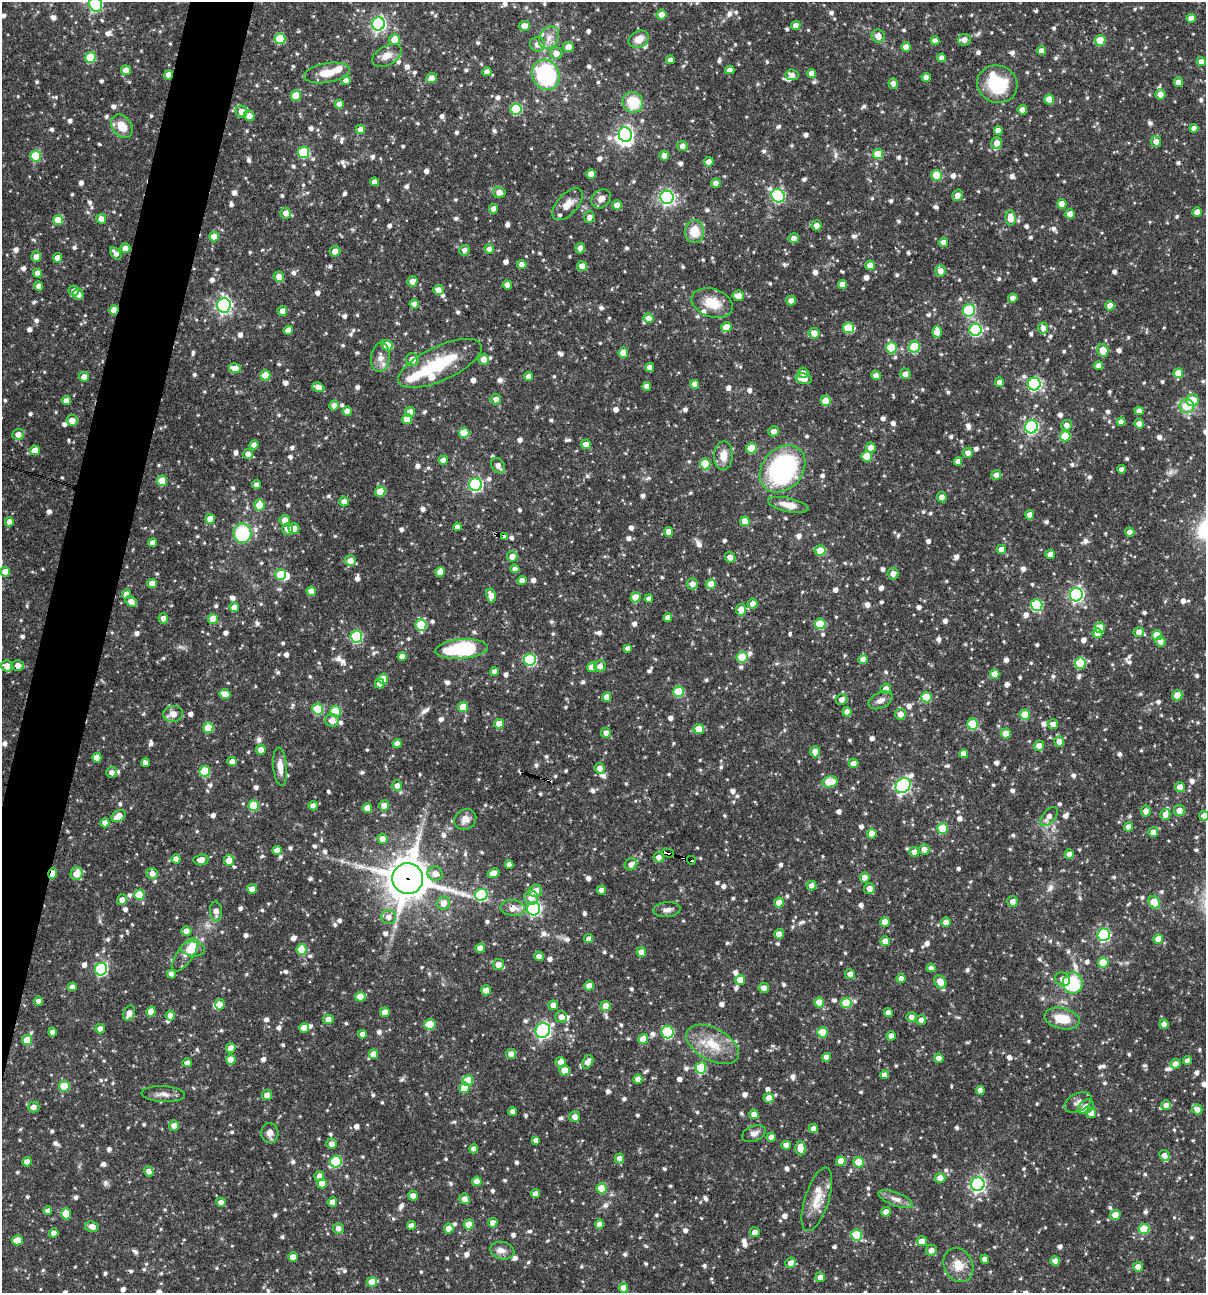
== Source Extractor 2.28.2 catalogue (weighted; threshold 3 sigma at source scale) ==
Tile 7 of 4 x 4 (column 3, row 2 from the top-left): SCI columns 2657-3860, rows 2585-3875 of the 5188 x 5168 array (HDU 1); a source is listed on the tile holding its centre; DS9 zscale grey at full resolution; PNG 1208 x 1295 px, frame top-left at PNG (2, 2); each listed source drawn as its Kron ellipse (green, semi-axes under 4 px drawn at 4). Shown black and unused: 4% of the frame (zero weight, under 3 of 4 exposures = <1% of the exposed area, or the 3 px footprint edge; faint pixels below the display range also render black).
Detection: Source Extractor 2.28.2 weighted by HDU 2 'WHT'; one run over the whole footprint, this tile lists its part. Background 0.0706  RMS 0.0035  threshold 0.0158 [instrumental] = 3 sigma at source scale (4.5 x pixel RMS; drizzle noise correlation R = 1.50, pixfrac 1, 0.05/0.05 arcsec/px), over >= 5 px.
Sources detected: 1232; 1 too faint to see at this stretch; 3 inside a brighter object's white glare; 6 cosmic-ray / hot-pixel residue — neither listed nor drawn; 22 inside a brighter listed object's ellipse — not listed separately; of the other 1200, all 500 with FLUX_AUTO >= 1.81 (the completeness limit of this list) listed and drawn (700 fainter detections not listed), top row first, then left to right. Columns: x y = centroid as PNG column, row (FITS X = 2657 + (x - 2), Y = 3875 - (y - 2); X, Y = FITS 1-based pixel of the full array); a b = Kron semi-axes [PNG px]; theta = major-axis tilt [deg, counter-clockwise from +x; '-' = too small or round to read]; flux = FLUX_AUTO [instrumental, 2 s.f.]
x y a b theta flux
96 4 7 6 - 44
662 15 5 5 - 3.5
1191 18 4 4 - 3.1
378 24 6 6 - 86
524 26 5 5 - 3.1
796 26 4 4 - 2.6
878 36 7 6 - 2.9
549 38 12 9 58 3.1
280 39 5 5 - 15
639 39 11 8 28 4.1
395 40 5 5 - 4.5
964 40 6 6 - 2.7
1100 40 5 5 - 10
935 41 4 4 - 2.5
538 44 7 7 - 2.6
569 47 5 5 - 3.6
906 47 4 4 - 2.9
1042 51 4 4 - 2.2
556 53 6 6 - 3.1
387 55 16 9 29 3.6
90 57 5 5 - 15
941 58 4 4 - 2.2
671 60 4 4 - 2
1201 62 4 4 - 2.7
126 70 5 4 - 2.9
730 70 4 4 - 2.2
487 72 4 4 - 2.4
327 73 23 9 10 6
812 73 4 4 - 3.1
168 75 5 4 - 2.3
546 75 15 13 -65 39
792 75 6 5 - 1.8
926 77 4 4 - 2.5
431 78 5 5 - 2.8
346 81 5 4 - 2.3
1178 82 5 4 - 2.1
893 83 5 4 - 2.2
997 84 20 18 -18 18
1160 94 5 5 - 2.4
296 96 5 5 - 8.9
1049 99 5 5 - 6.5
633 102 11 10 - 12
339 104 4 4 - 2.2
516 109 5 5 - 22
1022 110 5 4 - 2.1
241 112 6 5 - 3.6
249 116 5 5 - 3.1
122 126 13 9 -53 5.8
1194 128 4 4 - 2.3
360 129 5 4 - 3.2
998 130 4 4 - 2.3
625 135 7 6 - 120
1156 142 5 5 - 2.5
997 143 6 5 - 2.8
682 146 5 5 - 2.1
304 152 5 5 - 24
878 154 5 5 - 7.3
36 156 5 5 - 19
664 156 5 5 - 2.7
709 162 5 4 - 2.3
591 174 4 4 - 3.5
937 175 5 5 - 11
374 182 4 4 - 2
716 183 5 4 - 2
499 192 6 5 - 2.6
958 195 6 5 - 2.5
778 196 7 6 - 48
667 197 6 6 - 91
601 199 10 8 42 2.5
568 204 19 10 47 4.3
1062 204 5 4 - 3.7
617 205 5 4 - 3.5
494 209 4 4 - 2.9
1197 212 5 4 - 2.8
286 213 5 5 - 2.6
1070 214 5 4 - 3.5
589 217 6 5 - 2
1011 218 7 5 -85 4.5
101 219 5 5 - 3
58 220 5 5 - 5.7
817 225 5 5 - 2.2
695 232 11 9 90 7.4
214 237 5 5 - 5.8
794 238 5 5 - 2.2
943 242 4 4 - 2.2
125 248 5 5 - 2.5
580 248 5 4 - 1.8
489 249 4 4 - 1.9
464 250 5 5 - 1.8
335 251 5 5 - 2.4
116 253 7 4 -49 2
36 257 5 5 - 2.3
57 258 5 4 - 3.4
522 264 4 4 - 2.2
870 265 5 5 - 2.6
582 266 5 5 - 3
941 271 5 5 - 2.8
37 273 4 4 - 2.2
279 277 5 5 - 3.1
412 281 5 5 - 2.4
843 284 4 4 - 2.6
507 285 4 4 - 2.3
39 286 4 4 - 2.6
438 290 5 5 - 2.6
74 291 5 5 - 1.9
78 294 5 5 - 2.5
738 296 6 5 - 3.8
1013 298 5 4 - 2
791 300 5 5 - 2
712 303 21 14 -18 8.5
414 304 4 4 - 2.6
224 305 7 6 - 100
1110 306 5 4 - 2.9
114 310 5 4 - 8.8
969 310 6 6 - 28
282 311 5 5 - 2.2
649 318 5 4 - 2.8
726 327 5 5 - 5
848 328 5 5 - 15
1043 328 5 5 - 2.5
288 330 4 4 - 2.6
975 330 6 6 - 44
937 332 5 4 - 3.2
814 333 5 5 - 3.5
387 345 6 5 - 7.4
914 347 5 5 - 18
891 348 5 5 - 13
1103 350 6 5 - 5.5
623 353 5 5 - 5.1
380 357 15 9 83 3.1
412 359 6 6 - 2.8
484 359 5 5 - 2.7
440 363 45 17 25 18
1099 366 4 4 - 2.4
235 368 6 5 - 4.1
650 368 4 4 - 2.2
803 373 5 5 - 2.2
1178 373 5 5 - 5.2
905 374 5 5 - 2.5
265 375 5 5 - 7.9
876 375 5 4 - 2.1
528 376 4 4 - 1.8
84 377 5 4 - 3.2
804 379 8 5 -9 4.8
999 382 4 4 - 2.1
695 384 4 4 - 4
1034 384 6 6 - 55
647 386 4 4 - 2.6
318 387 6 4 -22 3.2
496 399 5 5 - 2.2
1193 400 6 5 - 7.4
66 401 4 4 - 3
826 401 5 5 - 7.8
334 405 5 5 - 2.3
1187 406 7 7 - 7.7
347 411 4 4 - 2.7
1139 411 4 4 - 2
410 412 5 5 - 2.5
407 419 5 5 - 7.4
72 420 5 5 - 3.5
1121 422 4 4 - 2
1139 424 5 4 - 2.5
1067 425 5 5 - 2.1
1031 427 6 6 - 54
774 431 5 5 - 2.7
464 433 5 5 - 9
18 434 6 5 - 2.5
1065 436 5 5 - 12
586 444 5 5 - 2.6
254 445 4 4 - 2.2
752 448 5 5 - 12
871 448 5 4 - 3.6
35 450 5 4 - 3.6
968 453 5 5 - 2.2
248 454 5 5 - 2.2
723 456 14 9 86 4.6
867 456 5 5 - 7.2
443 460 4 4 - 2.5
958 461 4 4 - 2.1
705 464 5 5 - 13
498 466 8 6 -58 2.1
783 469 26 20 48 70
1121 469 4 4 - 2.1
996 475 5 4 - 2.2
162 481 5 5 - 7.6
257 485 4 4 - 1.9
476 485 6 6 - 60
380 492 5 5 - 7.5
942 497 5 5 - 2.6
344 501 5 5 - 2.2
260 505 5 5 - 7
788 505 20 7 -12 4.2
1030 515 5 4 - 2.8
210 519 5 4 - 5.3
285 520 5 5 - 3.2
745 521 5 5 - 5.4
9 522 4 4 - 2.1
457 527 4 4 - 2.1
294 528 5 5 - 2.6
288 529 5 5 - 3.4
669 532 5 4 - 2.6
1130 532 4 4 - 2.2
242 533 10 9 - 21
505 537 3 3 - 29
152 543 4 4 - 2.1
1001 549 4 4 - 2.2
820 550 5 5 - 6.3
1050 554 5 4 - 2.5
512 556 5 5 - 2.8
730 557 5 5 - 2.5
350 561 6 5 - 2.9
515 569 4 4 - 2.2
5 572 5 5 - 4.8
440 572 5 4 - 3.4
893 574 6 5 - 2
281 575 5 5 - 10
522 581 4 4 - 2.8
152 583 5 4 - 2.8
692 584 5 5 - 2.5
711 584 5 5 - 4.5
311 591 5 4 - 2.3
126 594 5 4 - 2.3
491 595 7 5 -74 2.7
1076 595 7 6 - 86
635 597 5 5 - 5.1
649 599 4 4 - 1.8
131 601 6 5 - 2.7
753 604 5 5 - 2.2
1037 605 6 6 - 27
234 607 5 4 - 3.1
741 610 6 5 - 3.5
163 618 5 5 - 2.3
668 618 4 4 - 2.2
213 619 5 5 - 7
820 624 5 5 - 11
421 625 6 5 - 18
1100 628 5 5 - 6.8
1139 632 5 5 - 2.5
1098 633 5 5 - 2.5
1157 635 5 5 - 6.3
356 636 6 6 - 34
1161 642 5 5 - 2.3
461 649 26 9 4 30
628 649 4 4 - 2.2
402 656 4 4 - 2.9
742 657 5 5 - 11
863 659 4 4 - 2.8
530 660 6 6 - 36
1080 663 5 5 - 16
18 665 6 5 - 2
7 666 5 5 - 2.8
600 666 6 6 - 1.9
592 667 5 5 - 4.1
494 671 4 4 - 2.2
995 674 5 4 - 4.3
383 679 5 5 - 6.2
380 684 5 5 - 2.1
886 689 5 5 - 2.7
678 692 5 5 - 15
225 694 5 5 - 3.6
1177 695 5 5 - 6.5
607 697 5 4 - 2.5
926 697 5 5 - 11
842 700 6 5 - 1.9
880 700 13 7 25 2.3
463 707 5 5 - 6
318 709 5 5 - 19
336 711 5 5 - 16
847 712 4 4 - 2.7
173 714 10 8 11 3.4
900 714 5 5 - 2.7
1025 715 5 5 - 8.7
332 720 7 6 - 2.8
499 724 5 5 - 4.4
972 724 5 5 - 15
1053 724 5 5 - 2.3
208 728 5 5 - 9.1
699 729 5 5 - 5
606 733 5 5 - 2.1
1006 734 5 5 - 5.2
1059 741 5 5 - 2.2
397 744 4 4 - 2.1
1039 746 5 5 - 3.1
261 750 5 5 - 2.6
815 752 5 5 - 2.9
964 754 4 4 - 2.6
97 758 5 4 - 4.2
232 761 4 4 - 2.5
145 763 4 4 - 2
854 763 5 4 - 2.3
280 767 19 7 -85 3.8
600 768 5 5 - 2.3
205 771 5 5 - 17
112 772 5 5 - 1.8
830 782 7 5 10 13
903 785 8 7 - 82
397 786 5 5 - 2.1
1180 787 5 5 - 3.1
254 805 5 5 - 12
384 805 5 5 - 2.7
313 806 4 4 - 2
367 808 5 5 - 5
1179 810 5 5 - 3.6
1146 811 5 5 - 2.6
1165 814 6 5 - 2.7
119 816 7 5 34 4.7
1049 816 11 6 51 2.3
1204 816 5 4 - 3.2
465 819 11 10 - 2.2
105 823 4 4 - 2.5
1129 827 4 4 - 2.5
943 828 5 5 - 13
1153 832 5 5 - 3.1
872 834 5 5 - 3
382 839 5 5 - 2.8
924 849 5 5 - 2.9
277 850 5 4 - 2.6
914 852 5 5 - 2.2
668 853 6 3 -15 52
1069 854 4 4 - 2.4
659 857 5 5 - 2.3
176 859 4 4 - 2.1
201 860 7 5 7 2.9
229 860 5 5 - 3.3
691 860 4 3 - 5.6
509 864 4 4 - 2.1
631 864 6 5 - 1.9
53 873 5 4 - 4.2
152 873 5 5 - 2.4
493 873 6 4 24 3
77 874 6 5 - 4.8
435 874 7 7 - 2.4
865 878 5 5 - 3.6
408 879 15 15 - 1100
812 886 5 5 - 2.3
252 889 5 5 - 2.6
869 889 5 5 - 2.7
601 890 4 4 - 2
536 891 6 6 - 4
139 895 5 5 - 11
481 895 6 6 - 28
531 898 7 7 - 3.1
122 899 5 5 - 2.2
1013 902 5 5 - 2.2
1154 902 7 5 -52 13
443 903 6 6 - 3.1
779 903 5 5 - 3.6
513 908 12 8 -7 3.6
534 909 7 6 - 67
667 910 14 7 5 1.9
216 911 10 6 -86 2.4
388 917 7 7 - 2.5
885 922 5 5 - 3.7
946 922 5 4 - 2.2
186 931 5 5 - 2.5
779 934 5 4 - 2.6
1104 935 6 6 - 43
589 939 4 4 - 1.9
1158 939 5 5 - 4.6
885 941 5 4 - 3.3
480 948 4 4 - 3.8
193 949 12 7 -6 5.7
302 950 5 5 - 8.5
641 952 5 4 - 2.6
185 955 19 8 56 2.6
539 956 5 4 - 2.3
1103 963 5 5 - 9.8
498 964 5 5 - 3.2
931 968 4 4 - 1.8
101 969 6 6 - 41
171 974 4 4 - 2.3
850 974 5 5 - 2.2
901 979 4 4 - 2.8
1062 979 7 6 - 1.9
740 980 5 5 - 4.6
940 982 7 5 -59 4.4
1073 983 10 10 - 25
589 986 5 4 - 3.6
72 987 4 4 - 2
764 988 5 5 - 2.3
486 990 5 5 - 5.2
360 997 5 5 - 6
39 1001 4 4 - 2
819 1003 5 5 - 6.8
846 1003 5 5 - 13
220 1004 5 4 - 3.3
553 1005 5 5 - 2.4
605 1006 5 5 - 3.7
151 1012 5 4 - 3.5
385 1012 5 5 - 4.3
129 1013 8 5 66 2.3
888 1013 4 4 - 2.4
170 1016 5 4 - 2.1
561 1017 6 5 - 1.9
911 1017 5 5 - 2.3
328 1019 5 5 - 2.6
1062 1019 18 10 -12 7.9
921 1020 5 5 - 1.9
430 1024 6 5 - 9.2
1164 1024 4 4 - 2.2
304 1028 5 5 - 4.3
100 1029 5 4 - 2.6
543 1030 8 7 - 78
53 1032 4 4 - 2.3
668 1032 6 6 - 29
822 1032 5 5 - 11
362 1034 4 4 - 2.2
891 1036 4 4 - 2.8
643 1039 5 5 - 5
27 1040 5 5 - 6.7
713 1044 29 16 -28 11
231 1048 5 5 - 2.8
373 1054 5 5 - 3.8
511 1054 5 5 - 2.7
826 1057 4 4 - 2.2
939 1058 5 4 - 2.3
231 1059 5 5 - 5.1
1187 1060 4 4 - 2
561 1062 5 5 - 2.7
588 1062 7 5 57 2.7
187 1063 4 4 - 2.2
1176 1064 5 5 - 2.7
701 1068 5 5 - 18
564 1070 5 5 - 4
884 1075 4 4 - 2.2
638 1079 4 4 - 2.7
468 1080 5 5 - 12
64 1086 5 5 - 12
464 1088 5 5 - 7
980 1090 4 4 - 2.2
163 1094 22 8 -3 2.6
267 1095 5 5 - 2.3
769 1098 5 5 - 2.6
1078 1102 14 9 25 2.1
1166 1105 5 5 - 1.9
34 1107 6 5 - 2.1
1086 1107 9 6 41 3.2
1197 1109 5 5 - 2.4
513 1112 4 4 - 2.1
1091 1113 5 5 - 2.6
754 1114 5 5 - 2.6
575 1117 5 5 - 2.3
174 1126 5 5 - 2.2
813 1129 4 4 - 2.2
270 1133 10 8 -87 2.3
754 1134 12 7 21 1.9
771 1137 4 4 - 2.5
536 1140 4 4 - 2.1
332 1144 5 5 - 2.3
786 1145 4 4 - 2.2
800 1148 7 5 90 4.8
474 1149 4 4 - 2.1
1164 1155 5 5 - 2
619 1158 5 5 - 2.2
841 1161 5 4 - 4.3
27 1162 5 4 - 2.4
336 1162 6 5 - 24
859 1162 5 5 - 6.8
149 1171 5 4 - 2.2
319 1176 5 5 - 1.8
940 1178 5 5 - 2.5
477 1181 5 5 - 3.5
322 1183 5 5 - 3.6
978 1184 7 6 - 95
602 1188 5 5 - 11
536 1194 4 4 - 2.1
413 1196 5 4 - 2.3
464 1199 5 5 - 2.4
817 1199 33 12 72 7.3
896 1199 18 6 -21 2.5
221 1202 5 4 - 1.8
332 1202 5 4 - 2.5
48 1211 4 4 - 2
886 1212 5 4 - 2.7
66 1214 6 5 - 7
1115 1215 5 5 - 3.6
493 1223 4 4 - 3
599 1224 5 4 - 2.5
469 1225 5 5 - 5.9
411 1226 4 4 - 2.2
92 1227 7 5 -10 2.6
338 1228 5 5 - 1.9
449 1229 5 5 - 3.1
1144 1229 5 5 - 12
755 1232 5 5 - 2.3
54 1233 4 4 - 2.1
857 1235 5 5 - 19
17 1240 5 5 - 4.7
922 1241 5 5 - 3
931 1250 5 5 - 2.2
502 1251 12 8 -13 2.3
293 1257 4 4 - 3.5
985 1259 4 4 - 2.2
1055 1261 5 4 - 2.6
791 1263 5 5 - 2.4
958 1265 18 14 -64 5.6
1138 1267 5 5 - 2.2
820 1277 5 5 - 2.3
372 1282 5 5 - 7.1
623 1288 5 4 - 3
Overlapping masked pixels (flux is a lower limit): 11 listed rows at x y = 168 75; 360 129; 114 310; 914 347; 505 537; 18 665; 668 853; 691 860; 53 873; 408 879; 513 908
Isophote crosses this tile's border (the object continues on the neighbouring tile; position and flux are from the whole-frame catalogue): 2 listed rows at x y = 96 4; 1204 816